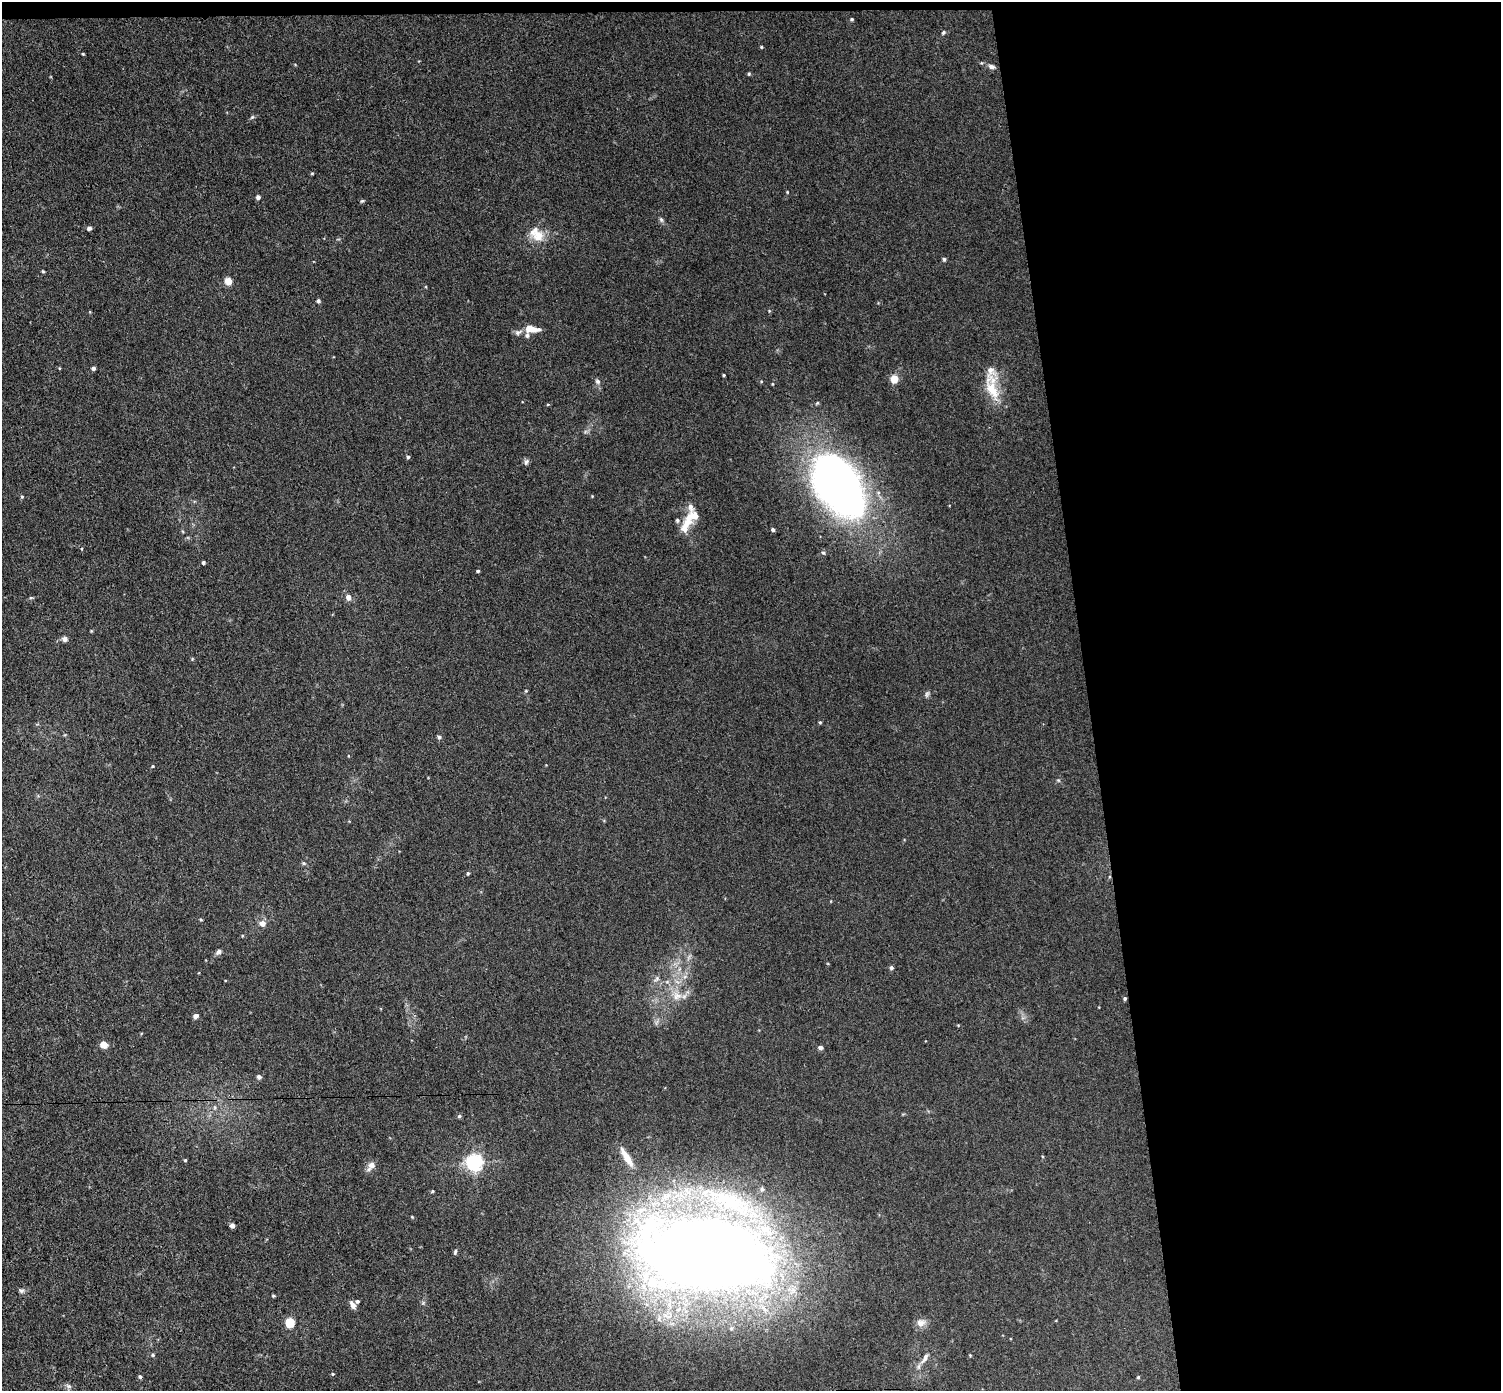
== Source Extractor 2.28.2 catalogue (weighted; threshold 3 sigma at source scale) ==
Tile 3 of 3 x 3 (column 3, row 1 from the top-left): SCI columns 3054-4552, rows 2910-4298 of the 4608 x 4537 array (HDU 1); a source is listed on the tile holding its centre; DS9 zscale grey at full resolution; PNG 1503 x 1393 px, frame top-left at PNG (2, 2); no overlay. Shown black and unused: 28% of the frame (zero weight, under 3 of 4 exposures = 6% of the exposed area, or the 3 px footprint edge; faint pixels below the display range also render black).
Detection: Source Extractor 2.28.2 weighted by HDU 2 'WHT'; one run over the whole footprint, this tile lists its part. Background 0.0394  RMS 0.0046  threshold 0.0209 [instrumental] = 3 sigma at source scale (4.5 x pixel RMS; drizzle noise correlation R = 1.50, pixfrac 1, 0.05/0.05 arcsec/px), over >= 5 px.
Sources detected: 91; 9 inside a brighter listed object's ellipse — not listed separately; the other 82 listed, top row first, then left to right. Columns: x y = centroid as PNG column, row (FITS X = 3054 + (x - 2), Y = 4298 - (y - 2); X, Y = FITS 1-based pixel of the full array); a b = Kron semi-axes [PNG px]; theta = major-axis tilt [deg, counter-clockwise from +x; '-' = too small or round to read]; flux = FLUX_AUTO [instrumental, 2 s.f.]
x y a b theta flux
852 19 5 4 - 0.55
943 33 6 5 - 0.7
761 47 4 4 - 0.47
83 54 3 3 - 0.44
991 66 9 6 -15 1.5
749 74 5 4 - 0.54
252 117 6 5 - 0.73
312 173 5 3 - 0.42
787 192 4 3 - 0.36
258 197 5 5 - 1.3
362 201 5 4 - 0.59
661 220 8 5 -63 0.93
89 228 5 4 - 1.5
538 236 19 15 7 7.5
944 259 5 4 - 0.69
43 271 4 3 - 0.54
228 281 5 5 - 8.5
318 301 5 4 - 0.94
531 329 18 7 -7 5.8
518 332 11 6 25 1.5
93 368 4 4 - 1.2
724 375 3 3 - 0.48
894 379 8 7 - 5.4
598 381 8 6 -45 1.3
992 390 32 14 -61 12
817 403 5 4 - 0.57
408 457 5 4 - 0.74
526 462 8 6 70 1.2
837 483 58 33 -58 340
22 497 5 4 - 0.53
687 521 26 11 71 7.9
773 530 4 4 - 0.9
823 553 6 5 - 0.78
203 563 4 3 - 0.96
478 571 3 3 - 0.68
348 597 6 6 - 2.5
31 598 6 3 -18 0.49
91 631 5 3 - 0.4
65 639 7 7 - 1.4
526 691 4 4 - 0.43
927 694 9 5 74 1
820 722 4 4 - 0.53
439 737 5 5 - 0.93
153 766 4 4 - 0.38
1058 780 5 3 - 0.5
304 863 6 5 - 0.67
468 873 4 4 - 0.58
201 920 4 3 - 0.51
262 923 6 6 - 3.2
219 952 8 6 37 1.4
689 957 8 4 53 1.1
891 968 5 5 - 1
657 979 9 6 63 1.5
677 996 14 12 -13 5.5
1125 998 4 4 - 0.69
196 1016 6 5 - 1.5
104 1045 5 4 - 10
820 1047 6 5 - 1.3
259 1077 5 5 - 1.4
215 1107 6 4 72 0.68
459 1116 5 5 - 0.8
627 1157 29 7 -58 6.9
185 1160 4 4 - 0.53
474 1162 6 6 - 170
371 1166 14 8 53 2.7
432 1191 4 3 - 0.51
412 1217 4 3 - 0.35
232 1225 4 4 - 2
455 1252 7 4 79 0.84
705 1255 134 64 -7 750
21 1291 7 5 -22 1.1
273 1296 4 3 - 0.54
353 1305 11 6 -60 2.2
290 1322 5 5 - 26
921 1323 13 11 7 3
153 1355 6 5 - 0.69
970 1355 4 4 - 0.37
925 1358 19 6 56 3
333 1374 5 4 - 0.53
140 1377 5 4 - 0.88
1138 1377 4 3 - 0.47
69 1386 9 6 -27 1.3